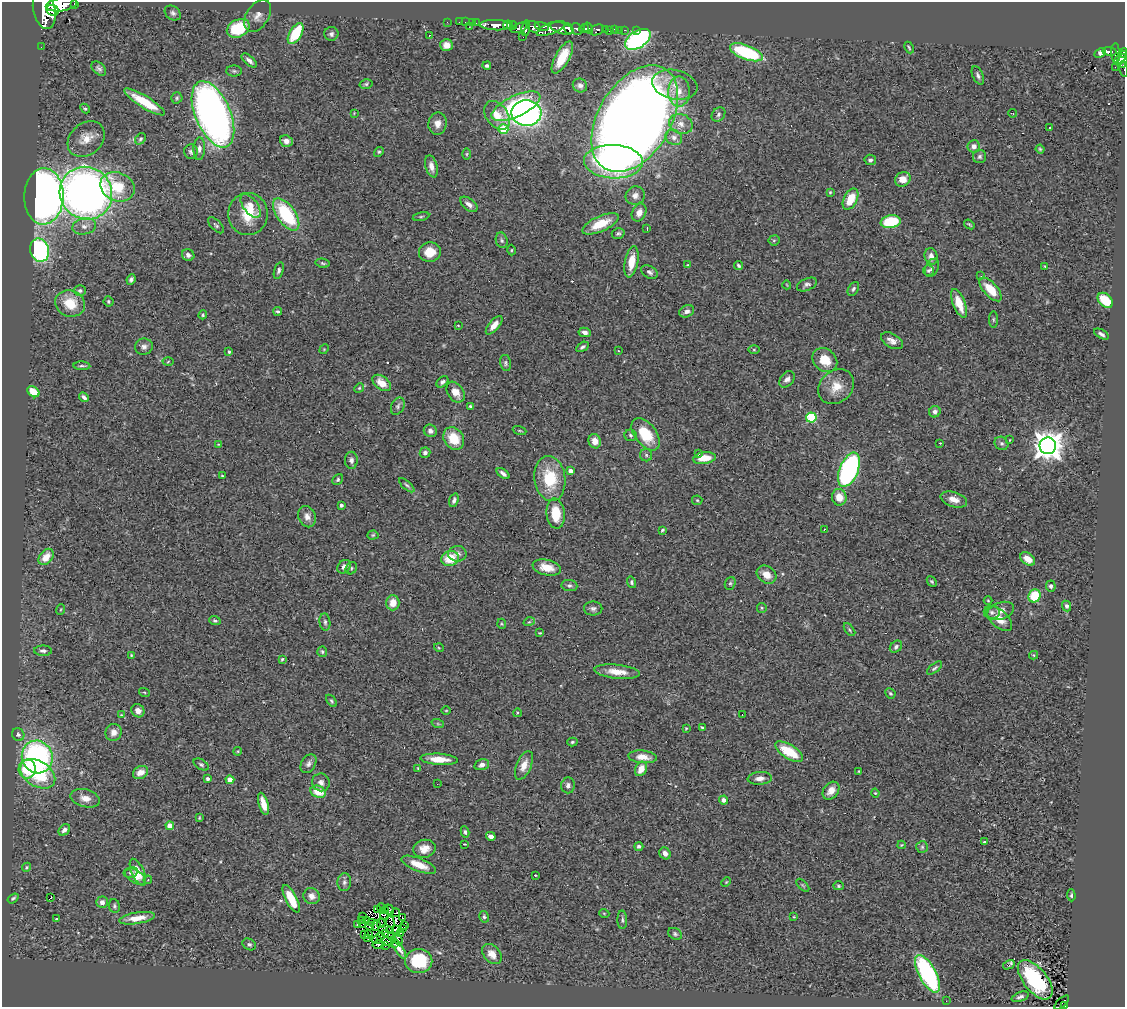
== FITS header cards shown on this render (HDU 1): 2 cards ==
NAXIS1  =                 1123
NAXIS2  =                 1005

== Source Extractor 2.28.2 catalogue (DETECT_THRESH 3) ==
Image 1123 x 1005 px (HDU 1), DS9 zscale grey, 1 PNG px = 1 image px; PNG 1127 x 1009 px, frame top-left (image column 1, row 1005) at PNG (2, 2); each listed source drawn as its Kron ellipse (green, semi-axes under 4 px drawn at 4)
Background 0.597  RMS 0.059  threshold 0.178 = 3 sigma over >= 5 px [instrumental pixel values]
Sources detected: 369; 7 with non-positive FLUX_AUTO (blend fragments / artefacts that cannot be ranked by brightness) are neither listed nor drawn; the other 362 listed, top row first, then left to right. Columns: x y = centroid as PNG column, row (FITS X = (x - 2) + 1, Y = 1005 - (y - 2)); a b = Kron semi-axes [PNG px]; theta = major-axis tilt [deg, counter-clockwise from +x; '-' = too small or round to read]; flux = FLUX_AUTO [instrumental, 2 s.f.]
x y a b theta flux
61 4 15 6 9 4300
75 4 3 3 - 91
44 10 20 11 -78 3600
53 10 6 5 - 730
173 13 9 6 -38 12
258 16 18 11 57 36
447 22 2 2 - 9.5
459 22 2 2 - 6.1
465 22 2 2 - 6.3
472 23 3 2 - 6.6
476 23 2 2 - 9.2
495 25 15 5 -2 990
508 25 5 4 - 340
512 26 5 3 - 290
542 26 7 4 -14 220
469 27 4 2 - 35
520 27 10 4 24 370
533 27 7 5 -30 460
238 28 12 8 26 210
526 28 8 3 80 330
562 28 12 5 -16 1600
568 28 5 3 - 660
588 28 6 3 -60 420
551 29 15 5 21 860
577 29 6 5 - 550
584 29 5 4 - 430
614 29 3 3 - 23
597 30 7 5 23 150
605 30 3 3 - 140
619 30 2 2 - 7.3
625 30 3 2 - 13
636 30 3 3 - 12
609 31 4 3 - 23
296 34 12 6 59 190
331 34 7 7 - 13
430 35 3 2 - 4.6
523 37 2 2 - 4.6
638 39 14 8 33 730
446 45 6 6 - 26
41 47 2 2 - 10
909 48 6 3 -63 5.3
1109 51 7 3 -6 140
746 52 17 7 -21 350
1100 53 6 4 28 14
1116 53 10 4 -88 180
1123 53 5 3 - 210
562 57 18 7 61 110
1121 57 8 3 44 250
249 61 9 4 -40 16
1122 61 7 5 70 220
487 66 4 3 - 9.1
1115 67 2 2 - 4.4
99 69 8 5 -44 12
1124 70 7 3 -83 24
234 71 8 5 -1 7.7
978 75 9 5 -65 12
366 84 6 4 15 7
580 85 7 6 - 15
675 85 23 14 -12 75
679 91 15 10 89 58
177 98 5 5 - 6.5
144 102 24 6 -31 120
516 106 26 10 25 440
85 108 5 4 - 6
354 113 3 3 - 2.8
526 113 15 13 -3 1100
1013 113 4 3 - 4.7
213 114 35 17 -67 2900
718 114 8 6 50 10
497 115 16 11 -52 64
635 119 58 36 59 7500
438 124 11 9 82 32
681 124 12 10 -22 34
1050 127 3 2 - 5.8
503 129 5 5 - 140
674 137 9 7 -33 18
86 139 20 16 40 58
140 139 6 4 50 6.9
286 141 6 5 - 17
974 146 6 6 - 22
199 149 11 6 87 16
1040 149 4 4 - 5.3
191 152 7 7 - 11
379 152 5 4 - 5.5
467 154 6 4 89 5.3
980 156 7 6 - 11
870 160 6 5 - 9.4
613 162 29 16 -2 590
431 166 11 6 -75 25
903 179 8 7 - 42
117 187 17 14 -23 130
830 192 4 3 - 3.9
86 193 27 25 -47 2700
44 196 28 19 88 2700
635 196 10 9 - 22
851 199 11 6 63 91
469 204 10 5 -39 21
251 206 14 7 -53 30
639 213 9 7 65 28
248 214 21 20 - 120
286 214 19 9 -54 300
421 217 8 3 11 6
891 222 10 6 9 200
600 224 19 7 24 100
969 224 6 3 -37 5.4
216 225 10 5 -45 8.5
84 226 12 8 12 26
647 229 3 2 - 3.3
618 233 6 5 - 9
502 240 8 5 -74 8.9
774 240 5 5 - 6.1
40 250 12 9 -75 500
511 250 5 3 - 3.9
430 252 11 9 6 67
188 255 6 5 - 13
931 256 8 6 -69 25
631 262 16 6 79 69
323 263 7 4 -9 6.7
687 265 4 4 - 3.2
738 265 4 3 - 6.7
1045 266 3 2 - 3.5
932 268 10 6 64 15
279 270 8 4 73 9.2
929 271 5 5 - 7.9
649 272 9 6 -32 13
981 276 2 2 - 2.1
131 279 5 4 - 11
787 285 4 3 - 2.7
807 285 10 6 23 13
853 289 7 5 58 9.1
990 289 14 6 -48 79
80 290 6 5 - 9.3
1105 300 9 6 -45 110
108 301 5 5 - 6.6
70 303 15 13 -19 98
959 303 15 6 -69 72
278 311 4 4 - 5.9
687 311 8 5 24 18
203 315 4 4 - 5.2
993 320 8 4 -90 6
458 325 4 2 - 2.4
494 325 11 5 50 35
585 332 6 4 -10 15
1101 334 8 4 -30 10
892 341 12 7 -30 24
144 347 9 8 - 16
582 347 7 4 31 7.8
324 349 5 4 - 3.8
754 350 6 4 0 4.8
618 351 3 2 - 4.6
229 352 4 3 - 6.2
825 360 13 11 -42 78
168 362 5 3 - 4
505 363 8 5 -78 8.8
82 366 8 3 -3 7.1
787 379 9 6 50 18
442 382 7 4 38 11
382 383 10 6 -37 50
836 387 19 15 40 68
359 388 5 4 - 5
33 392 6 5 - 70
456 392 11 8 -56 40
84 397 5 4 - 10
398 406 9 6 64 11
470 406 3 3 - 5.3
935 412 6 5 - 15
811 418 5 5 - 310
430 431 7 6 - 17
520 431 7 3 -19 4.5
646 434 18 10 -53 130
630 435 6 6 - 8.5
454 439 12 9 -54 94
1009 440 3 2 - 2.4
595 441 7 6 - 35
940 443 2 2 - 3.1
1001 443 7 6 - 10
218 444 4 2 - 2.5
1048 446 8 8 - 5600
425 453 5 5 - 13
698 453 4 3 - 6.5
646 455 6 6 - 8.5
704 458 11 6 8 68
351 460 8 6 -89 15
849 470 18 9 68 870
571 471 4 4 - 24
503 473 7 3 -37 12
222 476 4 2 - 2.8
338 479 6 4 53 7.4
550 479 23 15 -82 170
407 485 9 4 -42 8.1
839 497 8 7 - 50
954 499 14 7 -17 36
454 500 7 4 73 11
697 500 5 5 - 5.3
341 505 3 3 - 12
556 514 15 9 -85 100
307 517 11 8 -67 26
825 529 2 2 - 84
662 530 3 3 - 6
373 535 5 4 - 5.1
457 554 9 8 - 20
46 557 9 6 51 54
450 558 9 7 18 98
1028 559 8 5 -37 46
344 567 7 6 - 18
547 567 14 7 -11 60
351 568 6 5 - 6.5
767 575 10 8 -38 42
932 581 6 4 -48 5.8
631 582 6 4 -75 7.7
730 583 6 5 - 6.8
569 585 8 5 -9 9.4
1051 586 5 5 - 12
1034 596 7 6 - 130
988 601 4 3 - 3.6
393 603 7 6 - 47
1067 606 5 4 - 11
762 608 5 4 - 5.3
61 609 5 2 - 3.2
593 609 9 7 0 14
1001 611 14 8 18 31
992 612 8 6 -8 14
999 619 16 8 -43 59
215 621 6 4 -21 8.3
325 622 9 5 -83 11
529 622 6 3 18 4.3
502 624 5 3 - 3.7
850 630 7 3 -52 6.2
540 633 4 3 - 3.6
896 647 7 5 45 8.5
439 648 5 3 - 3.3
43 651 9 5 -1 13
322 652 5 5 - 7.3
131 655 3 3 - 3.6
1034 655 4 4 - 4.5
282 659 4 3 - 4.5
935 668 9 4 38 7
617 672 23 7 -6 58
144 692 5 3 - 4.1
890 693 5 4 - 6.2
331 701 7 4 -54 6.2
446 710 4 3 - 3
138 711 7 6 - 27
517 713 4 3 - 3.6
121 715 4 4 - 3.4
742 715 2 2 - 2.2
438 724 6 4 -19 5.6
686 728 3 2 - 3.4
702 728 4 3 - 5.9
114 732 8 8 - 25
18 734 6 6 - 9.2
572 742 5 4 - 5.7
238 751 4 3 - 3.8
789 752 16 7 -31 140
37 757 16 15 - 820
643 757 14 6 -6 45
439 759 19 5 -3 57
308 764 10 7 59 16
201 765 8 5 -32 8.1
482 765 7 5 16 14
524 765 15 7 67 36
418 768 4 4 - 3.7
27 769 9 8 - 110
641 769 7 5 63 48
859 771 3 3 - 3.6
140 772 8 6 29 36
38 774 19 12 -33 230
760 778 12 6 4 26
207 779 3 3 - 10
230 780 4 4 - 43
321 782 9 8 - 18
437 784 2 2 - 2.2
568 785 8 7 - 13
831 791 10 7 51 35
318 792 8 6 -21 72
875 793 4 3 - 4.4
85 798 15 9 -15 35
723 800 4 4 - 20
263 804 11 4 -74 47
199 818 4 3 - 3.9
170 826 4 4 - 49
64 830 6 5 - 16
465 832 6 4 -79 7.6
491 836 5 4 - 19
984 842 4 3 - 15
464 844 3 2 - 2.9
901 845 4 3 - 3.7
639 846 4 4 - 10
922 847 6 6 - 7.6
424 849 11 9 14 39
665 853 6 5 - 18
419 865 18 6 -21 65
26 867 5 4 - 5.3
131 872 7 5 13 11
138 872 14 6 -65 46
535 875 3 2 - 3
135 877 11 6 -31 37
148 880 4 4 - 4.4
344 882 9 7 84 13
726 882 5 3 - 3.7
803 885 8 3 -45 5.1
838 886 5 4 - 5.9
1071 895 6 4 -88 6.2
312 896 8 8 - 24
13 898 6 3 36 6.1
51 898 3 3 - 39
291 899 15 5 -63 100
102 902 5 5 - 20
114 906 7 5 -83 7.7
381 907 4 2 - 4.3
378 909 3 2 - 2.3
389 910 5 3 - 3.7
385 911 3 3 - 1.4
396 913 4 2 - 3.3
604 913 5 3 - 3.4
385 915 5 2 - 0.79
363 916 3 2 - 2.4
403 917 2 2 - 1.6
484 917 6 5 - 7.5
794 917 4 3 - 3.4
137 918 18 5 9 51
56 919 3 3 - 4.4
362 920 3 2 - 2.9
622 920 9 5 -89 8.4
366 921 3 2 - 3
372 922 3 3 - 7.8
390 922 6 2 -73 1.7
381 923 5 2 - 4.3
357 924 3 3 - 5.8
362 924 2 2 - 2.7
376 925 5 2 - 3.9
405 925 4 3 - 1.8
370 926 4 2 - 0.93
396 929 4 2 - 3.1
403 929 3 2 - 5.8
382 930 3 2 - 1.5
391 930 3 2 - 3.4
385 933 3 2 - 0.1
400 933 3 2 - 3.4
675 934 7 5 -30 7.6
364 935 3 2 - 1.3
369 935 3 2 - 0.94
381 936 3 2 - 2.3
392 937 4 3 - 0.57
368 938 3 2 - 8
398 939 6 3 -67 2.2
377 940 5 3 - 2.9
388 941 6 2 -15 0.57
249 944 7 5 -29 9.3
394 944 3 2 - 79
378 945 6 4 11 20
385 946 2 2 - 3.9
399 948 12 3 -57 22
492 954 11 8 -48 39
419 961 13 12 - 200
1009 965 6 3 28 19
927 974 21 8 -62 640
1035 980 23 11 -51 320
1020 997 9 4 19 12
946 1001 3 2 - 3.3
1062 1003 9 2 44 7.8
1064 1006 3 2 - 49
At the frame edge (FLAGS 8, measured only in part): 6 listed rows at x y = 61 4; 75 4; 44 10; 1123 53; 1124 70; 1064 1006
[7 non-positive-flux detections neither listed nor drawn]